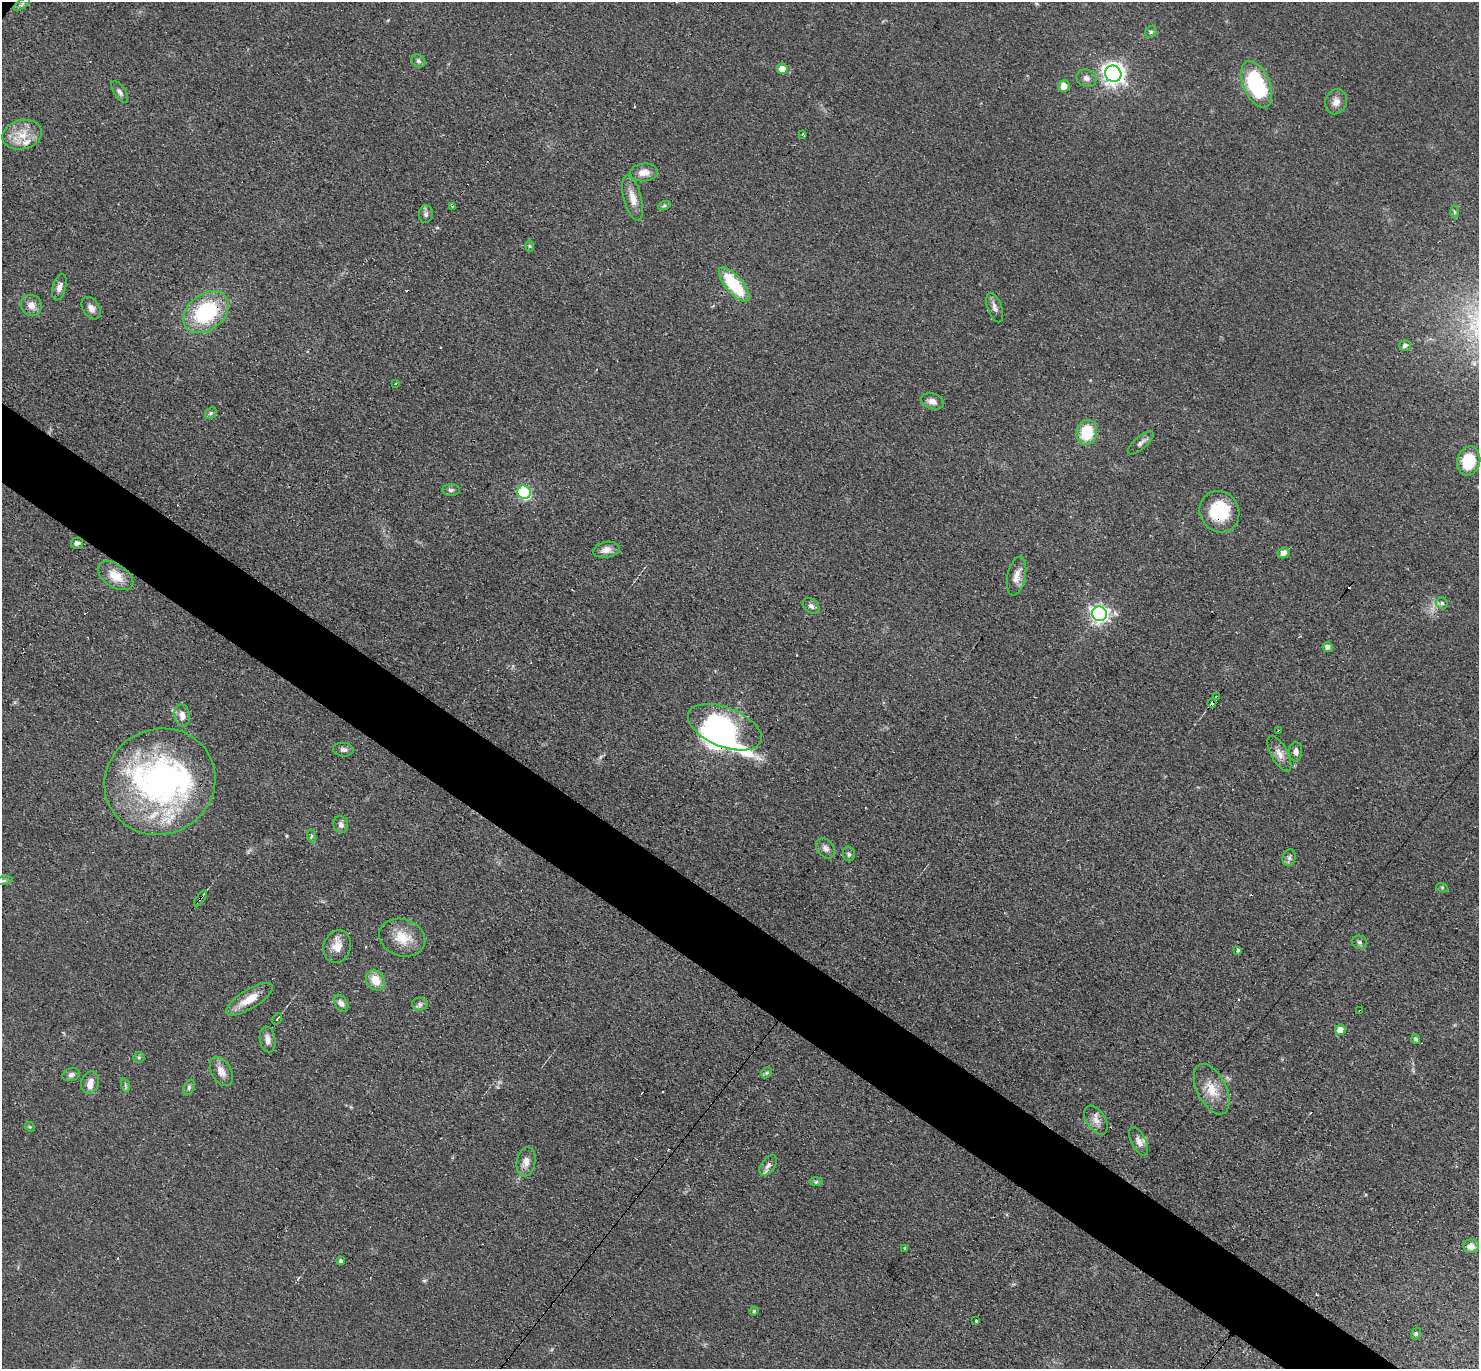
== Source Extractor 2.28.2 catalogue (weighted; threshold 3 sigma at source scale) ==
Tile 6 of 4 x 4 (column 2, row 2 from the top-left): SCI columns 1608-3084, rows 3032-4398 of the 6088 x 6079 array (HDU 1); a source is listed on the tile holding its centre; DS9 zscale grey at full resolution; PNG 1481 x 1371 px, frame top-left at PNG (2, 2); each listed source drawn as its Kron ellipse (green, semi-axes under 4 px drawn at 4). Shown black and unused: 5% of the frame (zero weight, under 3 of 4 exposures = <1% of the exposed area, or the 3 px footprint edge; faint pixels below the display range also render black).
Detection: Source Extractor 2.28.2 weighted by HDU 2 'WHT'; one run over the whole footprint, this tile lists its part. Background 0.0606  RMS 0.0057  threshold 0.0255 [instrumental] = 3 sigma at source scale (4.5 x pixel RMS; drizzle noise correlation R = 1.50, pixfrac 1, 0.05/0.05 arcsec/px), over >= 5 px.
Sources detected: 113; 1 inside a brighter object's white glare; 10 cosmic-ray / hot-pixel residue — neither listed nor drawn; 8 inside a brighter listed object's ellipse — not listed separately; the other 94 listed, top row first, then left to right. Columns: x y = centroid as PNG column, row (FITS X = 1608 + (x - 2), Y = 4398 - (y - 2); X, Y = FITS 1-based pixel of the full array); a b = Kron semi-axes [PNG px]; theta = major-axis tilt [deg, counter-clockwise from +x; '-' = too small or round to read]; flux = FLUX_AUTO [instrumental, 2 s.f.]
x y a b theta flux
22 4 9 4 35 1.3
1151 32 6 5 - 1
418 61 7 6 - 1.3
782 69 5 5 - 6.2
1113 74 8 8 - 380
1086 78 10 8 -21 2.8
1257 84 25 13 -66 52
1064 86 6 5 - 5.2
120 92 12 5 -57 2
1336 102 13 10 66 4.2
803 134 3 2 - 0.85
22 135 20 14 14 11
644 172 14 9 4 5.4
633 198 23 9 -75 6.6
453 206 4 2 - 0.5
664 206 6 4 20 1
1455 212 6 4 -90 0.99
426 214 9 7 83 1.9
529 246 6 4 -89 0.69
734 284 21 8 -50 31
59 287 13 6 75 3.4
31 305 11 10 - 4.4
995 307 15 7 -70 3
91 308 12 8 -57 3.4
206 312 25 18 38 46
1405 346 6 5 - 1.8
396 383 3 3 - 1.6
932 401 11 7 -19 3.7
211 413 6 5 - 1.1
1087 432 12 10 79 20
1141 443 16 6 41 2.5
1469 461 15 11 75 20
451 490 9 5 0 1.5
524 492 7 6 - 56
1219 512 21 19 -57 25
77 543 6 5 - 1.8
606 550 13 8 10 4.2
1283 553 6 5 - 3.1
115 576 20 11 -32 11
1017 576 20 9 78 5.6
1442 603 6 5 - 1.3
811 606 9 6 -38 2
1099 614 7 7 - 210
1328 647 5 5 - 1.9
1217 697 4 3 - 5.1
1212 703 4 3 - 4.9
182 716 11 7 -82 3.9
725 727 39 19 -22 68
1278 731 3 2 - 0.5
343 750 10 7 -6 2.1
1296 751 10 6 88 2.5
1279 754 20 8 -61 4.7
160 782 56 52 27 180
341 825 8 7 - 2.4
311 836 7 3 -84 0.8
826 848 11 8 -49 2.7
849 854 7 6 - 1.4
1289 858 8 6 76 1.7
4 881 9 4 10 1.3
1442 887 6 4 -18 0.69
200 898 9 2 54 0.95
402 938 23 18 -18 12
1360 942 7 6 - 1.6
337 946 16 13 70 6.9
1238 950 4 3 - 1.6
375 980 11 8 -54 8.7
249 999 27 9 32 10
341 1003 9 6 -56 2.5
420 1004 8 6 -3 1.7
1360 1011 3 2 - 1.1
277 1019 6 3 55 0.66
1340 1030 5 5 - 7.9
1416 1039 5 4 - 1.3
268 1040 13 7 -81 3.4
139 1057 5 5 - 0.87
221 1071 16 9 -61 5.2
766 1073 6 4 45 0.97
71 1075 9 6 17 1.9
90 1082 11 9 72 4.5
125 1085 7 4 -72 1
189 1088 8 5 65 1.3
1212 1089 27 14 -63 11
1096 1120 16 9 -58 4.1
30 1127 5 4 - 0.69
1139 1141 15 7 -63 3.5
526 1162 14 9 80 4.5
768 1165 11 6 52 2.4
816 1182 7 4 1 1
1471 1246 8 6 -4 3.5
905 1248 4 3 - 0.63
341 1261 4 4 - 1.3
754 1311 4 4 - 0.81
976 1320 3 3 - 3.4
1416 1334 6 4 68 0.82
Overlapping masked pixels (flux is a lower limit): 6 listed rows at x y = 206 312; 1219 512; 1217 697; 1212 703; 200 898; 1360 1011